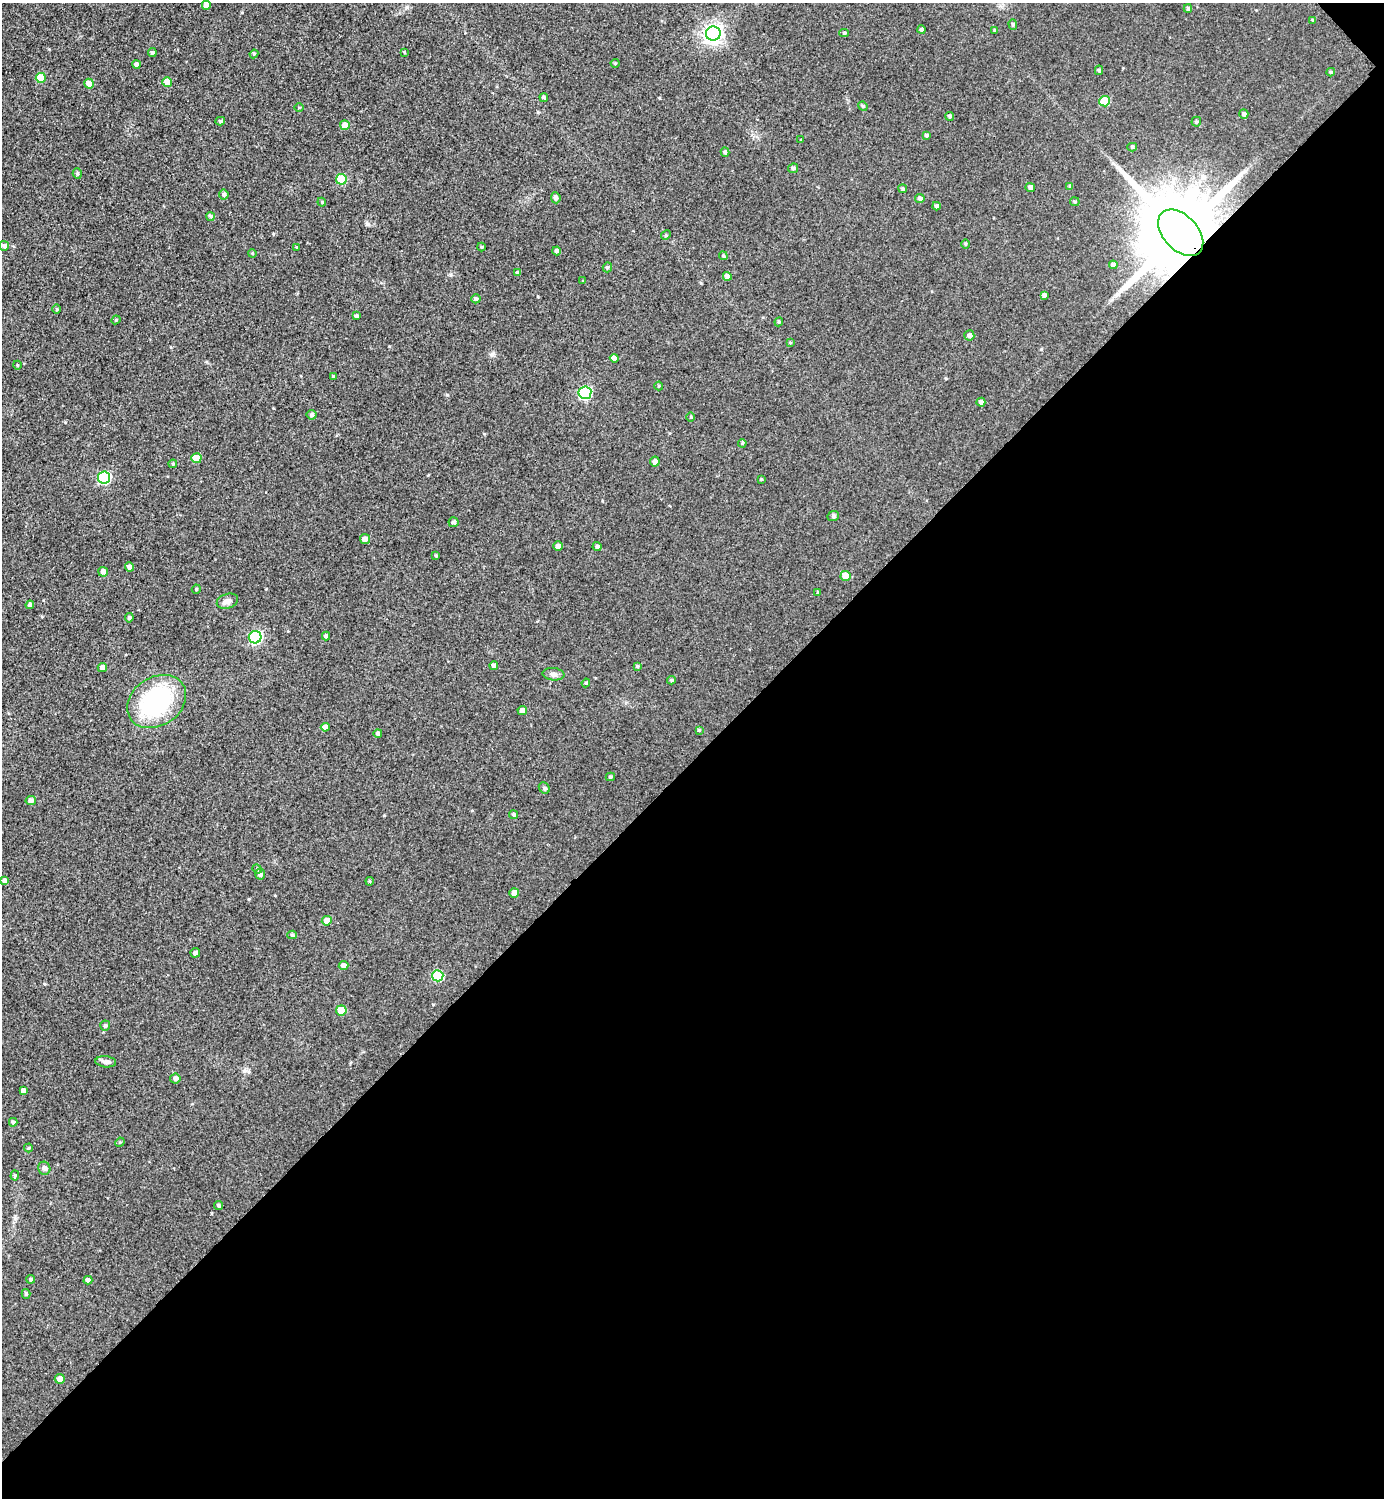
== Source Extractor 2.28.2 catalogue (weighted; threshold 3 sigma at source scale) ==
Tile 12 of 4 x 4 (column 4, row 3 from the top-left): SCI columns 4454-5835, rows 1508-3003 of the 5997 x 5997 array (HDU 1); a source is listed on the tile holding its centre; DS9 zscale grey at full resolution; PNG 1386 x 1500 px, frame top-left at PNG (2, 3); each listed source drawn as its Kron ellipse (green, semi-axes under 4 px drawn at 4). Shown black and unused: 49% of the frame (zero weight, under 2 of 3 exposures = <1% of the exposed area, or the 3 px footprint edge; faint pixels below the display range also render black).
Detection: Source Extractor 2.28.2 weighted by HDU 2 'WHT'; one run over the whole footprint, this tile lists its part. Background 0.0372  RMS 0.018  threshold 0.0792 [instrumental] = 3 sigma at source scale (4.5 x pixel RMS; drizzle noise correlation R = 1.50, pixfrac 1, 0.05/0.05 arcsec/px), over >= 5 px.
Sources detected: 136; all 136 listed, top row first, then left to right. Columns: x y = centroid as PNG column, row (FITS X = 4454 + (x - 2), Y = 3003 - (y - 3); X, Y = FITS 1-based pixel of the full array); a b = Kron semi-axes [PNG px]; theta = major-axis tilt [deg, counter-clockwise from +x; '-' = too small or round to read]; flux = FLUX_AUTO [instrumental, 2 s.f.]
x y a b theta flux
206 5 4 4 - 11
1188 8 4 4 - 2.4
1313 20 4 4 - 2.3
1013 24 5 4 - 2.6
921 30 4 4 - 3.3
995 30 4 3 - 2
844 33 5 4 - 2.9
713 34 7 7 - 810
404 52 3 2 - 1.5
152 53 4 4 - 3
254 54 4 4 - 2.3
615 63 4 4 - 2
136 64 4 4 - 4.9
1099 70 5 4 - 2.7
1331 72 4 3 - 2.3
41 78 5 5 - 32
167 82 5 5 - 20
89 84 5 5 - 15
544 97 4 4 - 3.2
1105 101 5 5 - 54
863 106 5 4 - 2.3
299 108 5 3 - 1.4
1244 114 5 4 - 3.9
950 116 4 4 - 2.5
220 121 5 4 - 2.5
1196 122 5 5 - 2.9
345 125 5 5 - 14
926 135 4 3 - 2.3
801 140 3 3 - 1.9
1132 147 5 4 - 2.6
725 152 4 4 - 3.4
793 168 5 5 - 3.6
77 174 5 4 - 2.7
341 179 5 5 - 49
1070 186 4 4 - 2.4
1030 187 5 4 - 5.8
903 189 4 4 - 3.3
224 194 5 5 - 3.6
556 198 5 5 - 5.3
920 199 5 4 - 5.1
322 202 4 3 - 1.8
1075 202 5 4 - 2.1
936 206 4 4 - 4.1
211 216 4 4 - 3.6
1181 233 27 17 -47 29000
666 235 5 4 - 1.8
965 244 5 3 - 1.9
4 246 5 4 - 5.2
297 247 3 3 - 1.8
481 247 4 4 - 1.8
556 251 4 4 - 4.4
252 253 4 3 - 1.5
723 256 4 4 - 2.3
1113 265 4 4 - 5.6
607 267 5 4 - 2.9
518 273 4 3 - 4.8
727 276 4 4 - 8.4
583 281 3 3 - 1.2
1044 295 4 4 - 4.9
476 299 4 4 - 3.7
57 309 5 3 - 1.8
356 316 4 3 - 3.1
116 320 4 4 - 1.9
779 322 4 4 - 2.3
969 335 5 5 - 6.2
790 342 4 3 - 1.5
614 358 4 4 - 8.4
17 365 4 3 - 1.5
333 376 4 3 - 1.5
659 386 4 4 - 1.9
585 393 6 6 - 210
981 402 4 4 - 5.5
312 415 5 5 - 3.8
691 417 4 3 - 1.7
742 443 4 3 - 2
196 458 5 5 - 35
655 462 5 5 - 7.7
173 464 4 4 - 1.8
104 478 6 6 - 170
761 479 4 3 - 1.6
833 516 6 5 - 2.8
453 522 5 5 - 3.4
365 539 5 5 - 7.8
558 546 5 4 - 6.8
597 546 4 4 - 3.6
436 555 4 3 - 2.2
130 567 5 4 - 7.1
103 572 5 5 - 6.8
846 576 5 5 - 22
196 589 5 4 - 1.9
818 592 4 4 - 1.9
227 601 11 7 18 7.5
30 605 4 4 - 3.9
129 618 5 4 - 3.1
326 636 4 4 - 4.5
255 637 6 6 - 210
494 666 4 4 - 6.2
637 666 4 4 - 2
102 668 5 4 - 9.6
553 674 11 6 -6 6.1
671 680 4 3 - 2.5
586 683 4 4 - 2.1
157 701 31 24 33 210
522 710 4 4 - 8.1
325 727 4 4 - 10
699 730 4 4 - 1.8
378 733 4 4 - 4
610 777 5 3 - 2.8
544 788 6 5 - 3
31 800 5 4 - 5.2
513 815 4 4 - 2.7
257 869 5 4 - 2
260 874 5 5 - 5.8
5 881 4 4 - 8
370 881 4 4 - 1.9
514 893 5 4 - 11
327 921 5 4 - 16
292 935 5 4 - 2.9
195 953 5 4 - 5.2
344 966 5 4 - 8.2
438 976 5 5 - 95
341 1010 5 5 - 27
105 1026 5 5 - 3.7
106 1062 10 5 -6 5.7
175 1078 5 5 - 5.5
23 1091 4 4 - 7.4
13 1122 4 4 - 3.2
120 1142 5 4 - 1.7
28 1148 4 4 - 1.8
44 1168 6 6 - 4.9
15 1176 5 4 - 2.5
218 1205 4 4 - 2.9
31 1279 4 4 - 3
88 1280 4 4 - 8.2
26 1294 5 4 - 2.7
60 1379 5 5 - 10
Overlapping masked pixels (flux is a lower limit): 1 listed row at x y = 1181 233
Isophote crosses this tile's border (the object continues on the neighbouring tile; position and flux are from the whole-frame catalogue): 1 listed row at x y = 206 5
Unlisted compact peaks at least as high as the median listed source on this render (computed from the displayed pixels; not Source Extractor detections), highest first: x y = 447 395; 492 354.